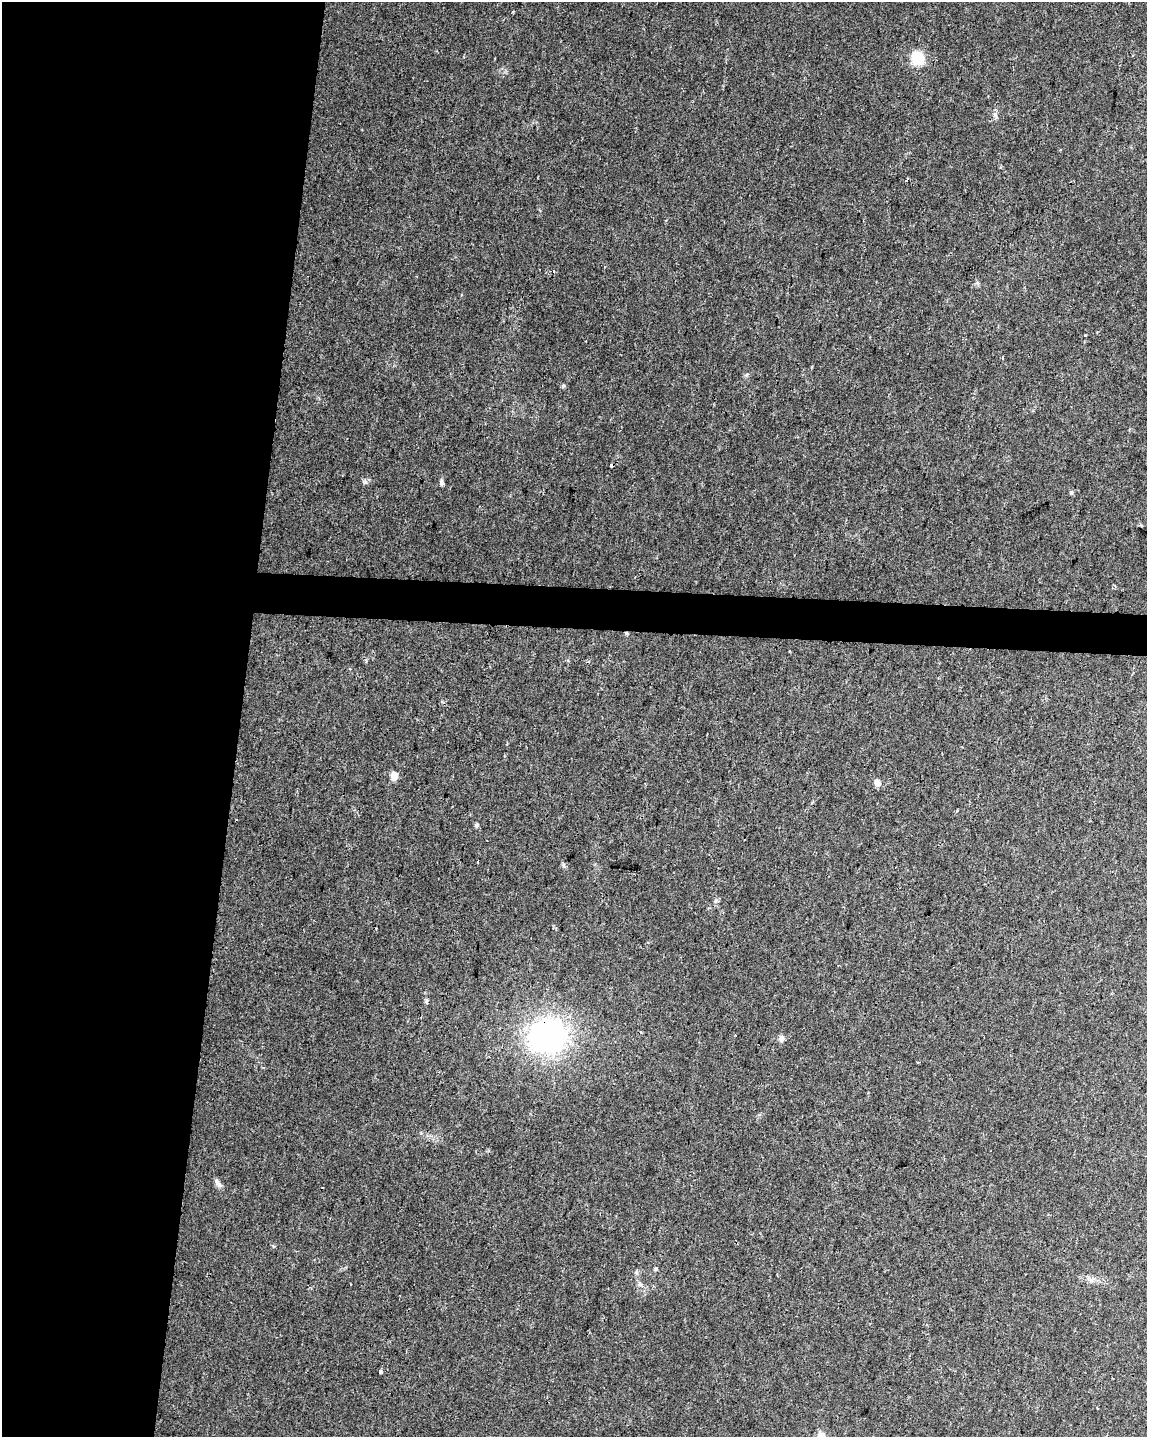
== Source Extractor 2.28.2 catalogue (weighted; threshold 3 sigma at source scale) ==
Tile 5 of 4 x 3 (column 1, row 2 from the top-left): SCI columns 1-1145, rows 1663-3097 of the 4587 x 4817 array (HDU 1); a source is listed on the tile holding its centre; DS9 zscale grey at full resolution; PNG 1149 x 1439 px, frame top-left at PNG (2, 2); no overlay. Shown black and unused: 23% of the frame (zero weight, under 2 of 3 exposures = <1% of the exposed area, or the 3 px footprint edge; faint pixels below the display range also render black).
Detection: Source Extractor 2.28.2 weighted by HDU 2 'WHT'; one run over the whole footprint, this tile lists its part. Background 0.0309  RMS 0.0044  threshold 0.0199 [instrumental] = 3 sigma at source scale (4.5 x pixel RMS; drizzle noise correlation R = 1.50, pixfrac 1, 0.0396/0.0396 arcsec/px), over >= 5 px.
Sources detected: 18; all 18 listed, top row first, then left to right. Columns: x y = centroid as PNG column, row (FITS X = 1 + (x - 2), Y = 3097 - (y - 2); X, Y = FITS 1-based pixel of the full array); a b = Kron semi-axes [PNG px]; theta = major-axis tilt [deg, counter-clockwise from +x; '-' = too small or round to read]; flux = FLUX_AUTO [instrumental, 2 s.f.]
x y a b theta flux
917 58 9 8 - 18
995 115 8 5 -60 1.1
553 271 3 3 - 0.56
1085 336 3 3 - 0.83
611 465 4 3 - 4.7
441 482 6 4 -85 1.6
1071 492 6 4 -76 0.78
350 668 4 3 - 0.56
394 776 6 5 - 5.6
877 783 5 5 - 4.9
477 825 6 5 - 0.84
715 901 6 4 70 0.74
426 1001 6 4 50 0.67
547 1036 41 35 20 87
781 1039 8 7 - 1.7
218 1183 13 6 -53 1.9
655 1269 5 4 - 0.52
380 1372 3 3 - 12
Overlapping masked pixels (flux is a lower limit): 2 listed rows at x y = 611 465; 547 1036
Unlisted compact peaks at least as high as the median listed source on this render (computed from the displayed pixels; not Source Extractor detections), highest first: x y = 365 482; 563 865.